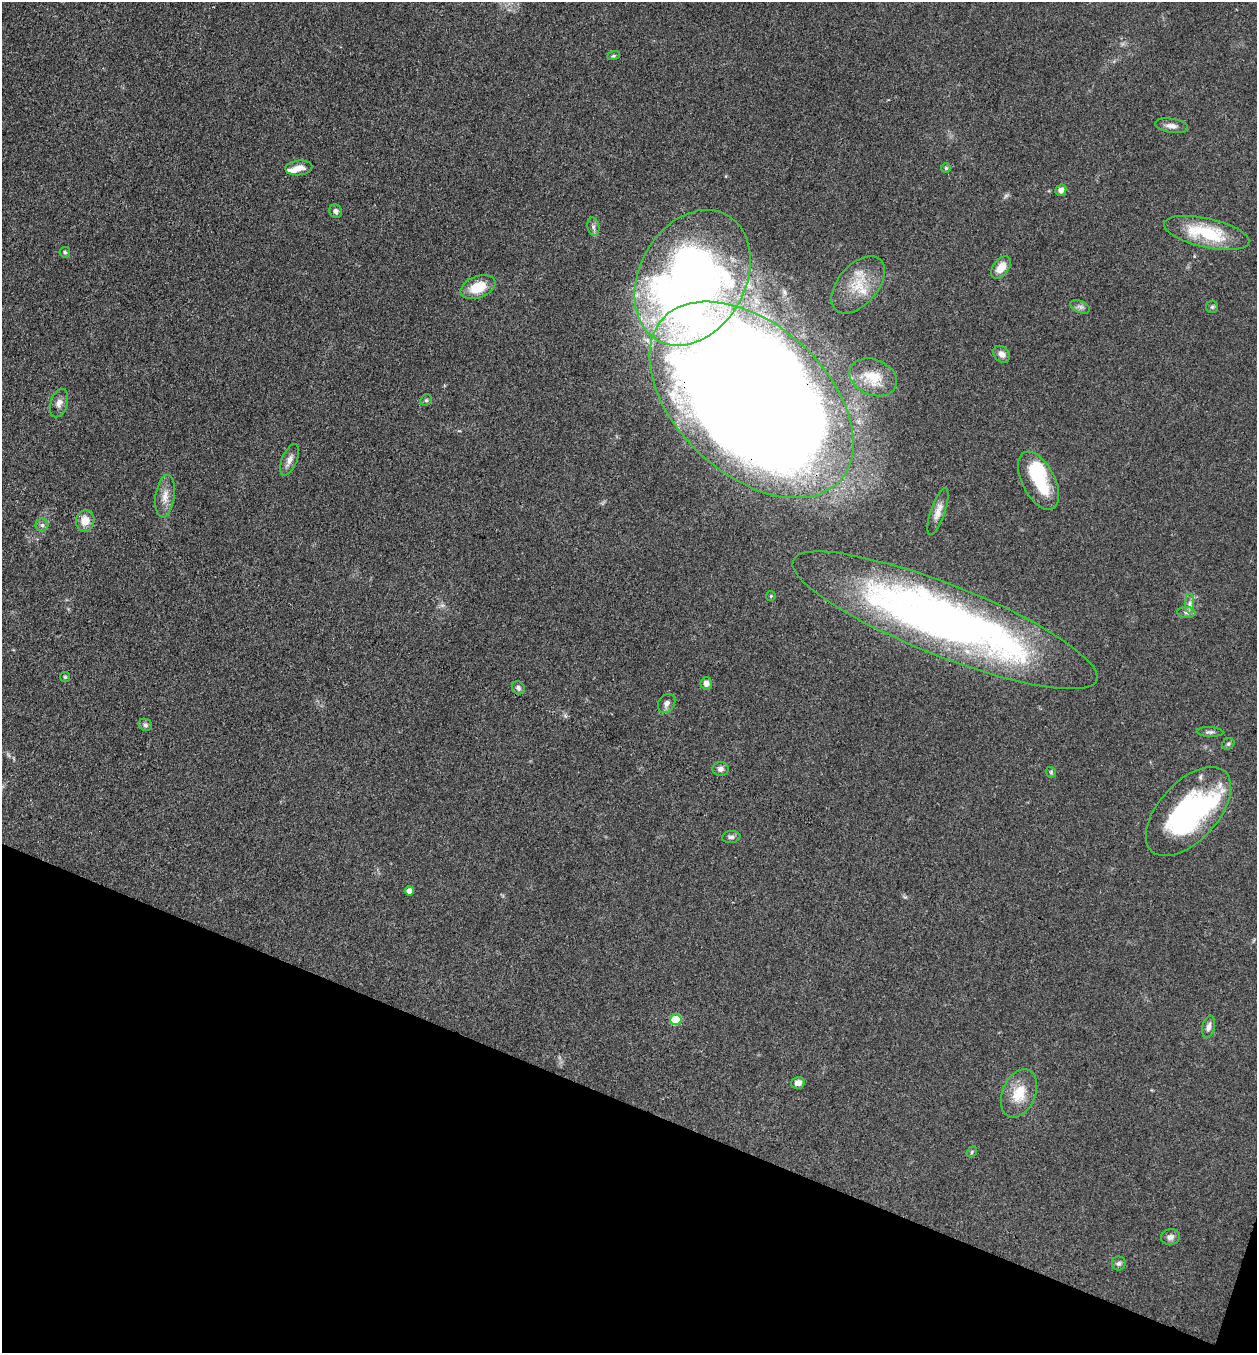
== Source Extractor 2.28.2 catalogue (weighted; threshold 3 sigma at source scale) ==
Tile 15 of 4 x 4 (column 3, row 4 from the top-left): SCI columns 2777-4031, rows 3-1353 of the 5421 x 5407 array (HDU 1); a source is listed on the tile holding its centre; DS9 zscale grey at full resolution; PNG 1259 x 1355 px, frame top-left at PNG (2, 2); each listed source drawn as its Kron ellipse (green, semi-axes under 4 px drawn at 4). Shown black and unused: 19% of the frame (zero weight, under 3 of 4 exposures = <1% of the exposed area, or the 3 px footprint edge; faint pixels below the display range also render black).
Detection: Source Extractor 2.28.2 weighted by HDU 2 'WHT'; one run over the whole footprint, this tile lists its part. Background 0.0928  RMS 0.0064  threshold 0.0289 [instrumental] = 3 sigma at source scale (4.5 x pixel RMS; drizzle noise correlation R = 1.50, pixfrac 1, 0.05/0.05 arcsec/px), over >= 5 px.
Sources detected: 53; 2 inside a brighter object's white glare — neither listed nor drawn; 2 inside a brighter listed object's ellipse — not listed separately; the other 49 listed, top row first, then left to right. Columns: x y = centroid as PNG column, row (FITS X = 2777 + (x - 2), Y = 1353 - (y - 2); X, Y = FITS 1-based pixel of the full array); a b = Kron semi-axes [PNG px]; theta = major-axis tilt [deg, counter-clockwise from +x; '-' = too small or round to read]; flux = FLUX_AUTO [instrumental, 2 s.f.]
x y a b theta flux
614 56 6 4 18 0.85
1171 126 17 7 -9 3.7
299 168 13 7 5 5.4
946 168 5 5 - 0.85
1061 190 6 5 - 3.2
336 211 7 6 - 2.4
593 227 9 6 -80 2
1207 233 43 14 -13 37
65 252 5 5 - 1.4
1001 267 13 7 52 8.9
692 278 72 53 61 570
858 285 34 20 49 23
478 287 18 11 21 16
1080 307 10 6 -24 2
1212 307 6 6 - 1.2
1002 354 9 7 -45 3.6
873 377 24 18 -23 16
426 400 6 5 - 1.1
751 400 120 75 -43 2500
59 403 14 8 73 4
289 460 17 7 66 4
1038 481 31 16 -62 32
165 496 21 9 82 6.9
938 511 25 7 71 5.2
85 521 11 9 77 7.7
42 525 6 6 - 1.7
771 596 5 4 - 0.72
1190 603 10 4 90 2.3
1186 612 9 5 -5 2
945 620 163 36 -22 410
65 677 5 5 - 0.9
706 683 6 6 - 3.4
518 688 7 6 - 1.8
667 703 10 8 54 2.9
145 725 7 6 - 1.6
1210 732 13 5 -3 1.9
1228 744 6 5 - 1.2
721 769 8 7 - 2.5
1051 772 6 4 -48 0.88
1188 812 54 29 47 110
731 837 9 6 6 1.9
409 891 5 4 - 4.6
676 1020 5 5 - 24
1208 1027 11 6 77 2.9
798 1083 7 6 - 4
1019 1093 25 16 67 16
972 1152 6 4 51 0.89
1170 1237 9 7 15 2.9
1119 1263 7 7 - 1.9
Overlapping masked pixels (flux is a lower limit): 2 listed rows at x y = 751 400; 945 620